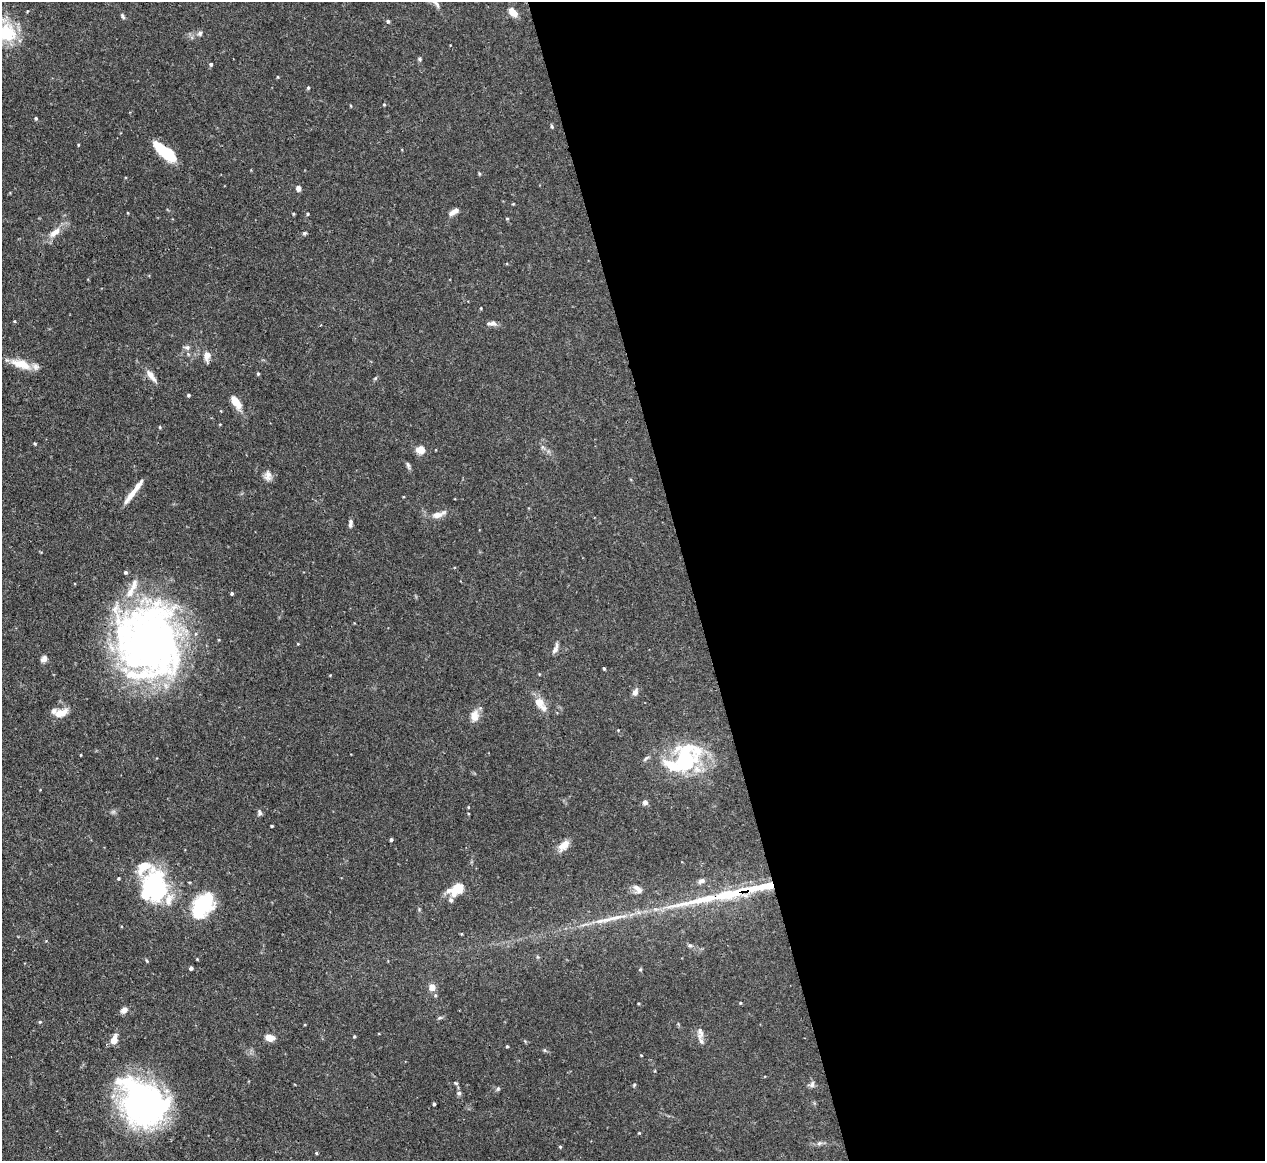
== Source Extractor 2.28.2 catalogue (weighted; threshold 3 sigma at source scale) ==
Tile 8 of 4 x 4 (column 4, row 2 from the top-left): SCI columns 3797-5059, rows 2466-3624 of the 5067 x 5049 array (HDU 1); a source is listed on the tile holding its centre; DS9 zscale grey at full resolution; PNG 1267 x 1163 px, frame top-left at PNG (2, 2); no overlay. Shown black and unused: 46% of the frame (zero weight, under 3 of 4 exposures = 1% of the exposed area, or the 3 px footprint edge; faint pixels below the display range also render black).
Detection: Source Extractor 2.28.2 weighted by HDU 2 'WHT'; one run over the whole footprint, this tile lists its part. Background 0.0736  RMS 0.0041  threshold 0.0184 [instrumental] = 3 sigma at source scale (4.5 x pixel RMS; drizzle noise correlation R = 1.50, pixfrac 1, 0.05/0.05 arcsec/px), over >= 5 px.
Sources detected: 115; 7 inside a brighter object's white glare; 1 long thin detection or spike segment (spike, bleed or trail) — not listed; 9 inside a brighter listed object's ellipse — not listed separately; the other 98 listed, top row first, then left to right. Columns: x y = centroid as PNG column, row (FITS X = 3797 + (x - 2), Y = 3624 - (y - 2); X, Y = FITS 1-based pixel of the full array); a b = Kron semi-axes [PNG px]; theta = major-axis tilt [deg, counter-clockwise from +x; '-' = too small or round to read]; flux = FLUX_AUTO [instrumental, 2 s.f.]
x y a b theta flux
27 11 3 3 - 0.35
513 12 10 6 -42 4.3
123 17 7 4 -63 0.7
388 21 5 4 - 0.56
6 33 26 22 -12 18
200 33 7 6 - 1
419 59 5 4 - 0.58
211 64 5 4 - 0.66
278 77 4 3 - 0.3
308 88 4 4 - 0.52
384 104 4 3 - 0.35
351 106 4 3 - 0.35
36 118 5 4 - 0.54
552 126 5 4 - 0.59
78 145 4 3 - 0.37
165 152 23 8 -40 23
479 174 4 4 - 0.43
298 188 6 5 - 1.5
453 212 9 6 37 2
293 214 4 3 - 0.4
308 214 4 3 - 0.45
507 218 5 3 - 0.37
55 232 18 8 39 4.2
304 233 5 4 - 0.61
14 321 5 3 - 0.34
493 323 10 7 -28 1.6
187 347 8 6 -24 1.2
207 356 10 6 -90 3.3
21 364 28 10 -18 7.1
258 374 4 3 - 0.5
151 376 20 7 -53 2.8
188 395 4 3 - 0.57
235 401 14 7 -57 6.3
160 427 4 4 - 0.38
35 443 4 3 - 0.43
420 450 9 8 - 4.3
408 465 9 4 -73 0.92
268 476 13 9 -85 2.3
131 496 23 6 53 4.3
438 514 20 7 18 3.5
350 523 11 5 84 1.3
125 572 5 4 - 0.71
130 592 17 9 66 4.7
232 593 3 3 - 0.63
149 641 62 26 79 140
555 648 15 6 68 1.6
44 659 8 7 - 1.6
604 668 3 3 - 0.5
635 692 9 6 65 1.8
540 702 16 12 -55 4.3
53 711 11 9 3 1.5
63 713 15 7 47 3.3
474 716 15 11 83 3.7
646 758 11 4 40 0.91
685 761 34 28 86 35
645 802 6 6 - 1.1
468 807 4 3 - 0.31
259 813 8 6 -79 0.93
272 826 3 3 - 0.5
391 840 4 3 - 0.74
564 845 16 9 44 3.6
118 878 4 4 - 0.46
701 881 9 7 28 1.4
153 883 23 20 -19 42
765 886 27 7 11 12
457 889 20 12 47 7.3
638 889 14 7 -43 2.3
727 894 35 10 10 16
169 899 20 11 75 5.3
203 905 28 18 56 24
614 918 35 6 12 6.3
461 934 4 3 - 0.32
690 945 6 4 -1 0.66
197 959 4 3 - 0.29
147 961 5 3 - 0.4
191 968 4 4 - 1.2
640 970 5 3 - 0.4
432 988 6 6 - 3.8
740 1003 4 3 - 0.4
124 1010 7 6 - 2.2
40 1022 5 4 - 0.48
700 1033 17 8 -87 2.5
354 1036 4 3 - 0.43
269 1038 8 6 -25 4.5
114 1040 12 7 69 3.6
507 1046 4 3 - 0.45
544 1050 6 4 -70 0.47
456 1083 6 4 -23 0.53
812 1084 10 6 75 1.3
634 1085 5 4 - 0.42
498 1089 6 5 - 0.62
459 1093 6 5 - 0.86
143 1101 60 44 77 88
434 1104 3 3 - 0.67
639 1133 3 3 - 0.34
819 1143 7 5 45 0.87
560 1147 4 4 - 0.42
316 1153 4 3 - 0.43
Overlapping masked pixels (flux is a lower limit): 3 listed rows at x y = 765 886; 727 894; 143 1101
Isophote crosses this tile's border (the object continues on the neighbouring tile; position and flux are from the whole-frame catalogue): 2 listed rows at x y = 6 33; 143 1101